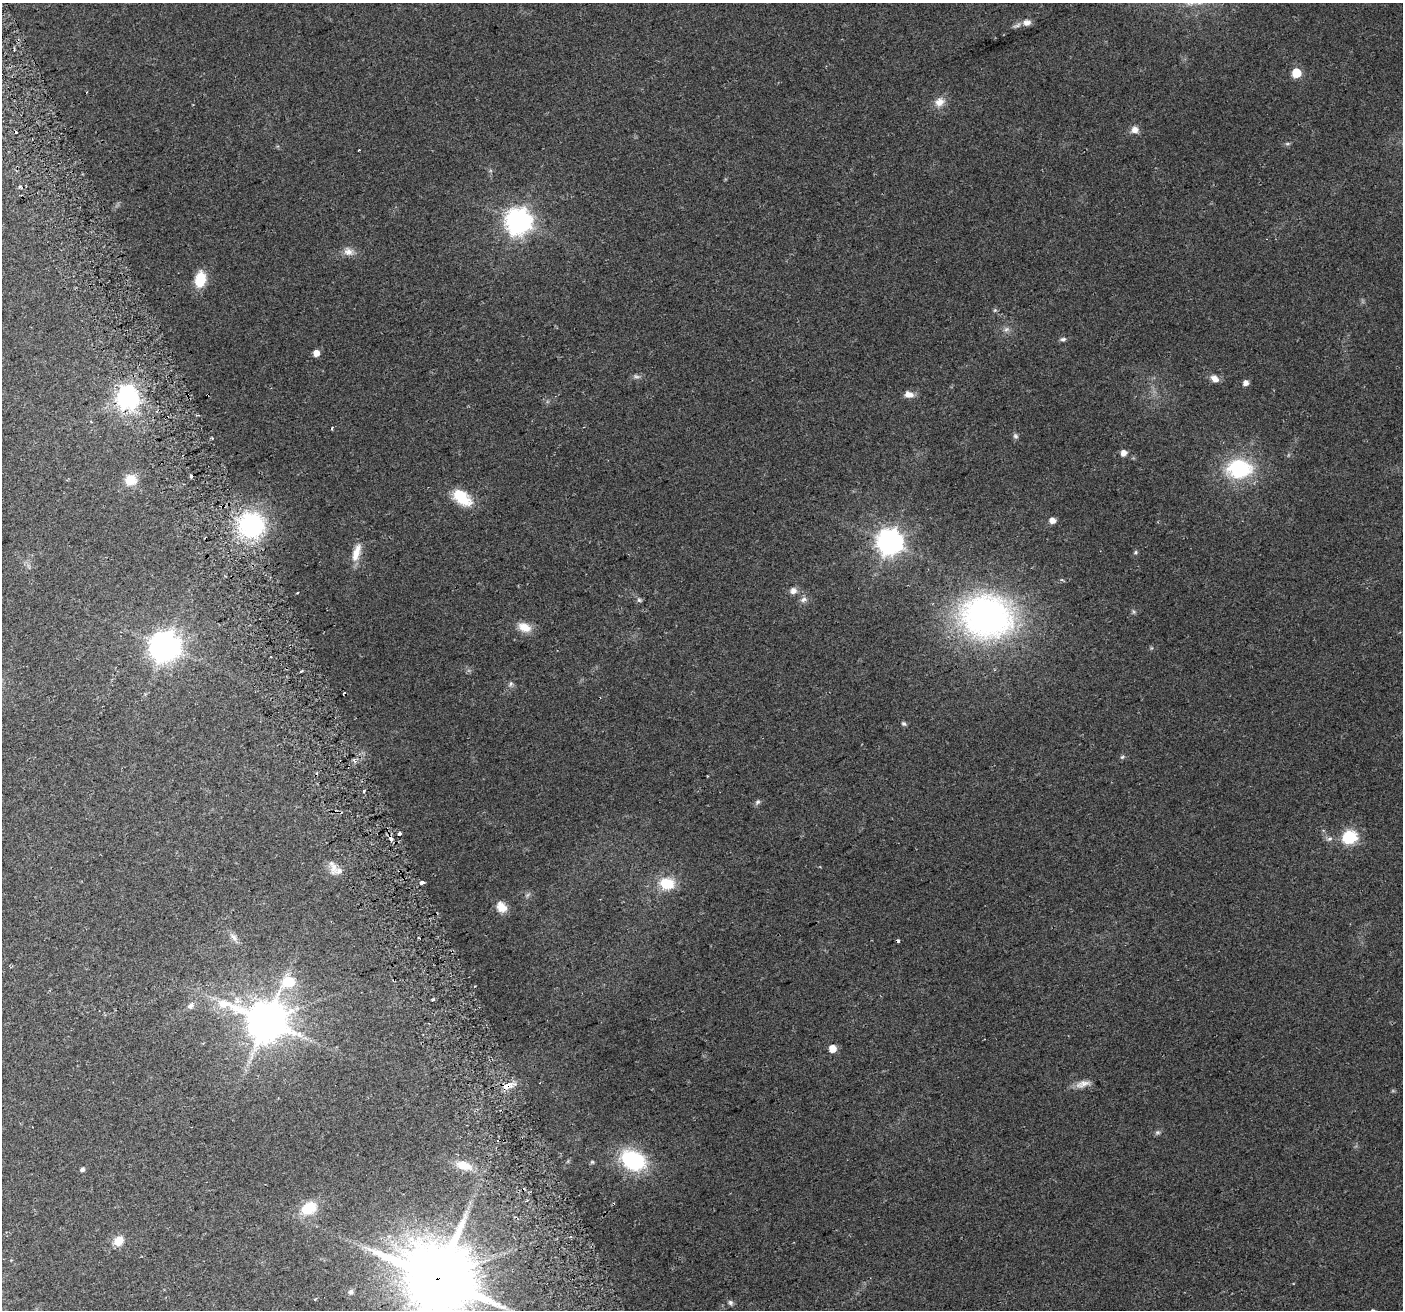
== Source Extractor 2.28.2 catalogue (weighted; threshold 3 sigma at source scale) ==
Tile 11 of 4 x 4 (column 3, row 3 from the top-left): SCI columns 2836-4236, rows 1463-2770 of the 5668 x 5486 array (HDU 1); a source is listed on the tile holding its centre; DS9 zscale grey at full resolution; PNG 1405 x 1312 px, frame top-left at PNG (2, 3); no overlay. Shown black and unused: <1% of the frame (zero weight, under 2 of 3 exposures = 2% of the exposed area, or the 3 px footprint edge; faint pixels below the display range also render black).
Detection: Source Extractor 2.28.2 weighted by HDU 2 'WHT'; one run over the whole footprint, this tile lists its part. Background 0.0543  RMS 0.011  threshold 0.0493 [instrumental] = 3 sigma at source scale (4.5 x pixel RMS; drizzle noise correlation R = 1.50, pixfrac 1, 0.0396/0.0396 arcsec/px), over >= 5 px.
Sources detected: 81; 1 too faint to see at this stretch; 8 cosmic-ray / hot-pixel residue — not listed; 1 inside a brighter listed object's ellipse — not listed separately; the other 71 listed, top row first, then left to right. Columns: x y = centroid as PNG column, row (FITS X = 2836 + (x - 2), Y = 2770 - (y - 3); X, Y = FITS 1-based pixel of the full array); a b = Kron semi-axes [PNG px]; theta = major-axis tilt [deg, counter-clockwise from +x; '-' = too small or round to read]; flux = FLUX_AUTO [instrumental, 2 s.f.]
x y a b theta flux
1027 23 10 7 4 6.2
1017 26 14 4 25 3.2
1296 73 6 5 - 42
939 102 14 12 47 10
1135 130 10 9 - 6.3
1287 144 6 4 18 1.7
359 150 3 2 - 1.6
20 186 4 3 - 2.4
518 221 9 8 - 1100
348 252 13 10 -16 8
200 279 16 11 79 26
995 310 5 5 - 1.6
1006 329 8 6 21 3.4
1063 339 7 5 5 2.6
316 353 5 5 - 10
1215 378 10 7 -34 7.2
1246 383 5 5 - 6.5
909 394 11 7 -11 7.5
127 397 8 8 - 590
332 428 3 3 - 1.4
1015 436 8 6 -51 2.4
212 438 3 3 - 1.5
1124 453 5 5 - 7.8
1239 469 27 20 1 85
131 480 13 11 -11 18
462 498 26 15 -37 31
1052 520 5 5 - 9.3
252 525 24 24 - 130
889 542 8 8 - 1100
1136 552 5 5 - 1.8
356 553 26 9 74 15
793 591 8 8 - 5.4
803 599 10 6 31 3.9
639 600 6 6 - 2.1
987 617 60 49 -7 340
524 627 16 11 -22 14
164 646 9 9 - 1500
270 657 3 2 - 1.9
511 684 8 5 52 2.6
904 723 7 5 -41 2
1122 757 5 5 - 1.7
364 791 6 3 63 1.9
758 802 8 6 50 2.7
399 833 4 3 - 8.4
1350 837 7 6 - 160
391 839 5 3 - 9.9
1329 839 9 5 19 2.9
333 867 23 10 -80 9.6
423 882 5 3 - 12
667 884 17 13 -13 29
501 907 13 10 -53 12
234 937 14 7 -46 5.9
898 941 4 3 - 1.8
289 982 8 6 33 68
190 1006 11 7 55 4.2
266 1021 14 12 -20 3400
832 1049 5 5 - 19
1083 1084 21 8 15 8.7
508 1085 14 8 19 10
1157 1132 7 5 1 2.3
497 1141 3 2 - 1
633 1160 26 19 -25 91
592 1162 6 5 - 1.6
464 1165 22 11 -17 19
82 1170 5 4 - 3.4
309 1208 17 12 26 32
119 1241 10 9 - 17
437 1279 22 21 - 9900
351 1292 7 6 - 3
315 1299 4 3 - 1.3
730 1302 6 6 - 2.5
Overlapping masked pixels (flux is a lower limit): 3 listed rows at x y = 391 839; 508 1085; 437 1279
Isophote crosses this tile's border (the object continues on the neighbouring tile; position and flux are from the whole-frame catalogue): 1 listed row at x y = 437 1279